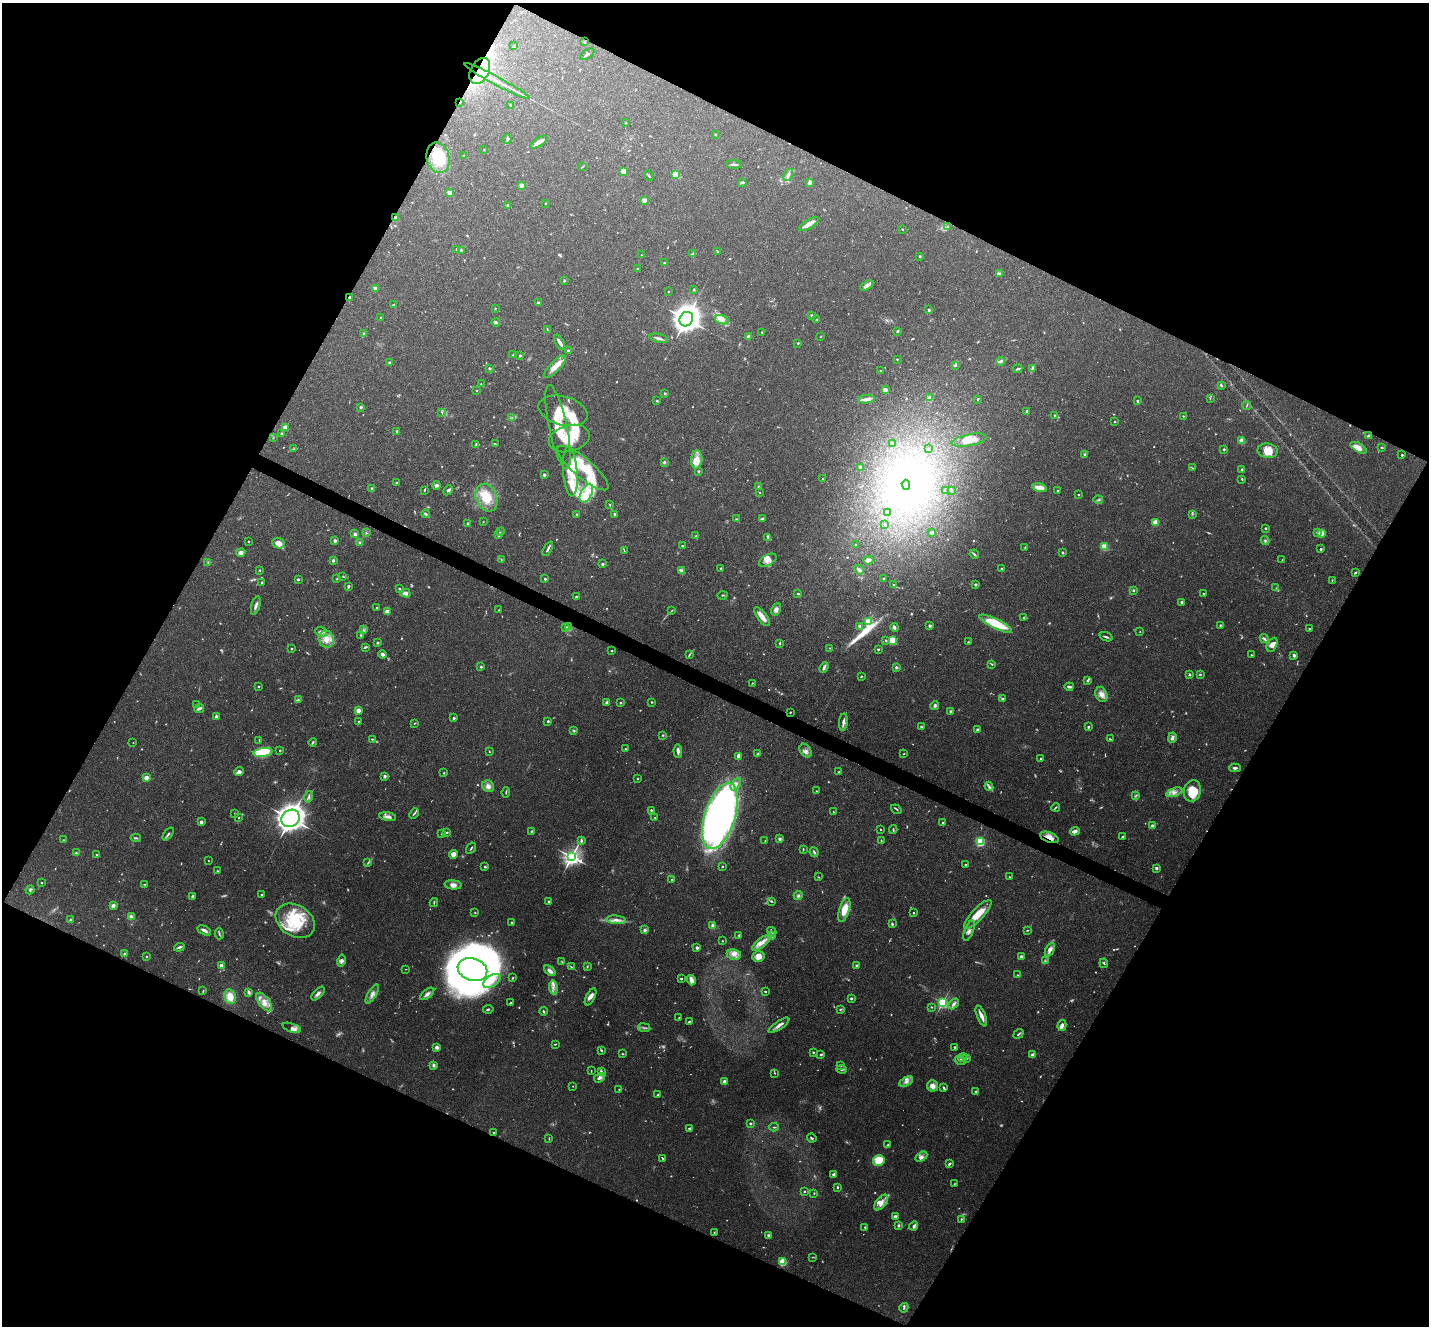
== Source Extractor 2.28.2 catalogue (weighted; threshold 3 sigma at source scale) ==
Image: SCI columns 7-5714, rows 285-5580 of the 5718 x 5728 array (HDU 1 of 3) = the unmasked area's bounding box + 8 px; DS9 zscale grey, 4 x 4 block average (1 PNG px = mean of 4 x 4 image px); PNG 1431 x 1328 px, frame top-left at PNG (2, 3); each listed source drawn as its Kron ellipse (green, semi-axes under 4 px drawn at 4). Shown black and unused: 46% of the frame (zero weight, under 3 of 4 exposures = <1% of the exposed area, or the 3 px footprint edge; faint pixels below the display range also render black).
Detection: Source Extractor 2.28.2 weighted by HDU 2 'WHT'. Background 0.113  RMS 0.007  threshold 0.0314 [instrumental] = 3 sigma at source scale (4.5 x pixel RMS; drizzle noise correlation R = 1.50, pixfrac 1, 0.05/0.05 arcsec/px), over >= 5 px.
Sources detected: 1061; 164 too faint to see at this stretch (4 x 4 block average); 16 inside a brighter object's white glare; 5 cosmic-ray / hot-pixel residue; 1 long thin detection or spike segment (spike, bleed or trail) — neither listed nor drawn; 28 coinciding with a brighter row at this scale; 78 inside a brighter listed object's ellipse — not listed separately; of the other 769, all 500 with FLUX_AUTO >= 2.65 (the completeness limit of this list) listed and drawn (269 fainter detections not listed), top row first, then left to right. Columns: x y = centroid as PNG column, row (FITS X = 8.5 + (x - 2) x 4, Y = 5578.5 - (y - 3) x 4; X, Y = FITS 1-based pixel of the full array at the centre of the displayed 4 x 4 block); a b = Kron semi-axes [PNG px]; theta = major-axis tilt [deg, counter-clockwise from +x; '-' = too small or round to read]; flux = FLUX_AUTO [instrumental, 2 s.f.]
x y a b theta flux
584 42 2 2 - 7
514 46 2 2 - 10
587 54 8 2 33 9.5
480 71 14 9 62 210
497 81 37 2 -28 67
460 102 2 2 - 2.8
510 105 2 2 - 7.1
626 123 2 2 - 3.1
715 135 2 2 - 3.4
507 139 5 2 - 7.2
539 142 10 3 32 30
484 149 2 2 - 8.2
464 156 2 2 - 11
438 158 15 11 -76 130
734 164 8 2 -5 12
582 167 3 2 - 3
623 171 2 2 - 82
676 174 3 3 - 160
788 175 6 3 64 14
649 176 5 2 - 4.3
742 183 4 2 - 7.8
809 183 2 2 - 30
521 185 2 2 - 61
449 193 2 2 - 120
644 200 2 2 - 75
546 204 2 2 - 4.3
507 205 2 2 - 12
396 218 2 2 - 120
809 224 11 2 31 61
947 227 2 2 - 2.7
902 229 2 2 - 5.6
457 249 3 2 - 7.6
461 250 3 3 - 5.5
717 251 3 2 - 3
693 254 4 3 - 8.4
641 255 2 2 - 4.4
920 256 2 2 - 8.7
664 262 2 2 - 6.2
637 268 2 2 - 10
999 274 4 2 - 10
564 280 3 2 - 6.1
867 285 7 4 32 16
375 288 2 2 - 23
694 290 2 2 - 12
668 291 2 2 - 4
350 297 2 2 - 13
538 303 2 2 - 28
394 305 4 2 - 4.5
495 308 2 2 - 3.2
929 310 2 2 - 14
811 315 2 2 - 3.6
380 318 2 2 - 3.4
686 319 7 6 - 5200
722 320 7 4 -17 24
817 320 3 2 - 10
496 322 4 2 - 9.8
547 329 3 2 - 2.7
897 331 2 2 - 14
762 332 2 2 - 4.2
364 334 2 2 - 16
748 336 2 2 - 27
821 336 3 2 - 2.7
658 338 9 2 -12 13
560 342 8 2 -60 22
798 343 2 2 - 5.2
568 350 2 2 - 27
512 355 3 2 - 3.7
520 355 3 2 - 6.3
897 359 2 2 - 3.8
1000 361 4 3 - 9.1
390 362 4 2 - 4.3
956 366 2 2 - 3
555 367 15 5 46 52
490 368 2 2 - 7.4
1033 368 4 3 - 7.1
1018 369 5 2 - 8.3
881 370 3 2 - 2.9
481 384 3 2 - 3.8
1221 385 4 2 - 5.7
476 390 2 2 - 3.4
885 390 2 2 - 36
665 393 3 2 - 4.5
930 398 2 2 - 54
1210 398 3 2 - 3
866 399 8 3 4 29
978 399 2 2 - 5
657 401 2 2 - 11
1137 401 2 2 - 13
1247 406 4 2 - 3.5
361 407 2 2 - 23
563 411 25 14 -15 150
1026 411 2 2 - 11
442 412 4 2 - 3.5
1055 416 3 2 - 5.7
1183 416 2 2 - 6.5
512 418 3 2 - 3.7
1114 422 2 2 - 9.2
285 427 2 2 - 120
558 427 43 9 -78 150
397 431 2 2 - 15
282 434 3 2 - 6.8
1368 435 4 3 - 7.3
273 438 2 2 - 3.8
569 439 21 13 16 130
969 440 18 5 11 65
1242 441 2 2 - 81
892 443 2 2 - 9.9
476 444 4 2 - 5.8
495 444 3 2 - 4.6
1381 447 4 2 - 3.5
1359 448 9 4 -29 55
293 449 3 2 - 4.2
928 449 2 2 - 5.8
1224 449 2 2 - 8.9
1268 451 10 7 -10 52
1085 455 2 2 - 18
1402 455 2 2 - 7.3
697 459 9 6 85 38
664 462 2 2 - 16
860 467 2 2 - 30
583 468 32 9 -40 220
1192 468 4 2 - 3.8
1242 470 2 2 - 16
570 472 25 7 -86 120
699 472 2 2 - 3.7
544 475 2 2 - 21
822 479 2 2 - 4.8
1242 479 3 2 - 5.4
396 483 3 2 - 4
436 485 4 3 - 11
906 485 5 4 - 370
759 487 2 2 - 12
372 488 3 3 - 7.8
1040 488 7 3 -11 46
424 490 4 2 - 4.2
448 490 5 3 - 10
951 490 2 2 - 9.5
945 491 2 2 - 7
1058 491 2 2 - 7.9
586 493 10 5 63 54
760 493 2 2 - 2.8
1079 495 2 2 - 4.9
486 498 14 10 -67 110
1098 500 5 2 - 4.4
610 505 3 2 - 2.8
887 513 2 2 - 10
425 514 4 3 - 8.5
614 514 3 2 - 7.8
1192 514 3 2 - 3.3
577 515 2 2 - 10
762 518 4 3 - 6.3
736 519 3 2 - 4.4
483 522 2 2 - 4.4
1156 522 2 2 - 150
468 524 2 2 - 27
885 525 2 2 - 6.9
1266 528 2 2 - 9.9
500 531 2 2 - 14
366 533 3 2 - 4.4
932 533 2 2 - 20
1317 533 3 2 - 4.3
1321 533 2 2 - 120
355 534 3 2 - 11
498 535 2 2 - 19
696 536 3 2 - 4.3
768 538 2 2 - 9.7
1265 540 4 2 - 6.1
248 541 2 2 - 3.5
335 541 2 2 - 32
360 542 2 2 - 6.1
278 543 6 5 - 42
856 545 2 2 - 5.7
682 546 3 2 - 2.8
1025 547 3 2 - 3.7
1104 547 2 2 - 120
548 549 8 2 62 13
1321 549 2 2 - 11
624 551 3 2 - 3.3
241 553 4 4 - 15
1063 553 3 2 - 6.2
974 554 5 2 - 8.2
501 559 2 2 - 3.4
333 560 2 2 - 27
768 560 9 5 29 31
868 560 5 4 - 16
1282 560 3 2 - 2.7
208 562 3 2 - 2.9
603 564 2 2 - 7.2
721 568 2 2 - 5.2
1001 569 2 2 - 15
260 570 2 2 - 6.3
681 570 4 3 - 8.9
859 570 5 3 - 15
1355 573 3 2 - 6.1
343 576 3 2 - 3.5
298 579 2 2 - 9.8
337 579 3 2 - 4.6
545 579 2 2 - 11
884 579 2 2 - 7.4
1332 580 2 2 - 3.3
262 582 2 2 - 9.7
894 584 3 2 - 4.4
975 585 2 2 - 13
348 586 2 2 - 18
1276 588 2 2 - 2.7
399 589 2 2 - 9.4
1134 590 2 2 - 9.1
405 593 5 4 - 16
1203 593 2 2 - 2.8
798 594 2 2 - 10
723 595 5 2 - 4.1
576 597 2 2 - 19
1182 602 2 2 - 20
256 606 10 3 75 16
377 608 2 2 - 11
776 609 6 4 60 17
499 610 2 2 - 3.2
672 610 3 2 - 3.1
387 611 3 3 - 21
762 617 11 4 -54 36
1024 618 2 2 - 4.7
868 622 2 2 - 450
996 624 18 5 -26 190
1220 625 2 2 - 7.9
860 626 2 2 - 18
930 626 2 2 - 15
569 627 3 2 - 2.8
894 627 4 2 - 14
565 628 3 3 - 4.9
1309 629 2 2 - 4.1
363 630 2 2 - 3.1
321 632 6 4 -19 16
1140 632 2 2 - 2.9
360 635 2 2 - 4
1106 637 7 2 -19 9
326 639 8 7 - 45
1264 639 5 2 - 8.6
886 640 3 2 - 4.3
893 640 2 2 - 170
968 642 2 2 - 4.2
378 643 2 2 - 11
780 643 3 2 - 4.2
1272 645 7 4 63 34
365 647 3 2 - 9
830 648 3 2 - 3.5
291 649 2 2 - 9.5
878 649 2 2 - 6.8
612 651 2 2 - 4.8
382 654 4 3 - 14
689 655 4 2 - 5.1
1252 655 3 2 - 3.6
1294 655 2 2 - 33
992 664 3 2 - 3.7
481 667 3 3 - 5.5
824 667 5 2 - 14
896 667 2 2 - 22
1189 674 3 3 - 5.7
1200 674 3 2 - 3.1
861 676 2 2 - 4.1
1087 681 2 2 - 5.7
752 683 3 2 - 2.7
259 687 2 2 - 9.4
1069 687 4 2 - 15
1101 694 8 6 -68 29
298 699 4 2 - 4.6
1002 699 3 2 - 7.1
607 702 3 2 - 13
652 702 2 2 - 6.1
620 703 2 2 - 7.5
196 705 2 2 - 7.2
935 705 4 3 - 8.8
199 708 5 2 - 16
358 710 2 2 - 92
950 711 2 2 - 15
790 712 2 2 - 5.6
216 717 2 2 - 25
454 718 2 2 - 16
358 721 2 2 - 3.7
548 721 2 2 - 22
843 722 9 3 83 17
415 723 3 2 - 3.5
921 727 4 2 - 3.9
1088 727 2 2 - 9.1
574 730 4 2 - 4.8
977 730 3 3 - 7.9
663 735 3 2 - 3.9
1172 738 5 3 - 18
372 739 3 2 - 4.7
1110 739 3 2 - 3.7
259 740 2 2 - 3.5
313 742 4 2 - 7.3
133 743 2 2 - 3
625 749 3 2 - 5.3
280 750 2 2 - 4
489 751 3 2 - 3.1
678 751 7 2 -86 19
806 751 7 5 -56 19
263 752 9 4 8 230
758 754 3 2 - 6.4
904 754 3 2 - 2.9
738 756 4 2 - 26
1040 758 2 2 - 5.5
1235 768 6 3 -1 12
239 772 4 4 - 16
839 772 2 2 - 5
444 773 2 2 - 4.9
385 776 2 2 - 14
146 778 2 2 - 130
638 779 2 2 - 3.9
736 784 7 3 61 18
488 786 6 5 - 22
989 786 5 3 - 10
816 791 2 2 - 5.1
1192 791 11 8 75 92
506 792 5 2 - 5.1
1174 792 8 4 18 25
1136 795 4 2 - 4.9
309 797 6 2 77 8.7
1056 807 4 2 - 4.6
896 809 5 2 - 5.4
651 810 2 2 - 9.5
833 812 3 2 - 3.4
235 813 2 2 - 8.1
414 813 6 2 50 6.9
720 816 34 15 72 1600
388 817 8 3 -8 19
239 818 2 2 - 3.6
291 818 10 8 35 4000
655 818 2 2 - 4.3
201 822 2 2 - 22
943 823 2 2 - 13
1152 826 2 2 - 23
880 829 2 2 - 7.3
893 830 4 2 - 4.5
531 831 2 2 - 4.3
1075 831 5 3 - 20
447 832 2 2 - 8
168 834 7 2 52 9.5
442 834 2 2 - 4.7
1049 837 10 5 -19 37
1123 837 3 2 - 6.7
136 838 5 2 - 7.3
780 839 3 3 - 12
63 840 2 2 - 3.5
581 841 3 2 - 10
765 841 2 2 - 3.4
881 841 2 2 - 3.3
980 842 3 3 - 290
471 848 6 2 57 5.6
803 849 3 2 - 4.8
814 852 5 2 - 9.4
76 853 3 2 - 5.6
96 854 2 2 - 3.8
453 854 4 4 - 30
572 857 4 4 - 1300
208 861 2 2 - 3.2
368 862 3 2 - 4.7
965 865 2 2 - 7.6
485 867 2 2 - 9.6
722 867 2 2 - 5
1156 868 2 2 - 42
217 871 2 2 - 5
818 877 3 2 - 2.7
1009 877 2 2 - 2.7
672 880 2 2 - 11
41 883 2 2 - 3.2
144 884 4 2 - 3.5
453 885 8 4 -6 22
30 890 4 2 - 6.3
261 895 2 2 - 6.5
193 896 3 2 - 9.8
798 896 4 4 - 10
548 901 2 2 - 22
771 901 3 2 - 5.7
434 903 4 2 - 4.2
113 906 3 2 - 20
844 910 12 5 72 81
475 913 2 2 - 4
914 913 2 2 - 7.4
978 914 19 6 47 78
131 917 3 2 - 24
70 920 2 2 - 8
616 920 10 3 -5 26
295 921 21 15 -32 240
512 922 2 2 - 14
892 924 4 2 - 6.7
713 925 4 3 - 12
204 930 7 3 -28 17
645 930 2 2 - 15
1027 930 4 2 - 3.4
969 931 11 4 69 18
772 932 5 2 - 7
219 934 5 2 - 5.9
739 935 4 2 - 3.6
772 936 3 2 - 5.3
722 941 2 2 - 4.6
761 943 11 4 40 36
179 947 5 2 - 10
697 948 2 2 - 41
1050 950 7 4 61 22
124 954 4 2 - 5.9
734 954 7 5 -10 24
759 956 6 5 - 18
1021 956 2 2 - 19
146 957 2 2 - 3.5
341 961 6 4 77 13
1045 961 2 2 - 2.8
562 962 3 2 - 3.3
1104 963 5 2 - 6.5
221 966 2 2 - 40
587 966 3 2 - 3.5
857 966 2 2 - 26
571 967 4 2 - 4.4
406 969 2 2 - 2.7
472 969 15 11 -20 940
550 971 7 3 -39 26
1017 975 2 2 - 2.9
513 978 3 2 - 4.1
681 979 2 2 - 8.7
691 980 5 3 - 45
492 981 9 5 31 47
553 987 7 3 -83 17
203 991 4 2 - 3.4
765 991 2 2 - 5.1
249 992 4 2 - 12
318 994 8 3 46 16
372 994 11 3 60 21
427 994 8 3 39 17
230 997 7 6 - 55
591 997 9 4 63 21
851 999 2 2 - 14
264 1002 11 5 -53 40
942 1002 2 2 - 720
510 1003 3 2 - 5.1
953 1004 6 3 44 15
932 1007 2 2 - 2.7
488 1009 5 2 - 5.5
840 1010 3 2 - 4.1
543 1011 4 2 - 5.1
981 1016 11 3 -68 35
679 1018 2 2 - 2.8
689 1021 2 2 - 5.4
779 1025 12 3 34 25
1062 1025 5 4 - 18
292 1028 9 3 -19 15
644 1028 6 2 -8 7.5
1019 1034 5 2 - 6.5
555 1044 3 2 - 3.9
437 1047 2 2 - 34
955 1047 3 2 - 4.3
601 1050 2 2 - 5.5
813 1052 2 2 - 11
622 1054 2 2 - 3.2
821 1054 3 2 - 8.6
1033 1055 2 2 - 35
962 1058 4 2 - 4.7
967 1059 3 2 - 3.9
960 1061 5 2 - 9.4
434 1065 4 3 - 11
841 1065 2 2 - 5.6
842 1069 5 2 - 9
591 1071 2 2 - 3
601 1071 4 3 - 6.1
775 1073 2 2 - 3.1
599 1078 6 4 34 13
906 1081 7 4 30 20
725 1082 2 2 - 59
573 1086 2 2 - 3.7
932 1086 6 5 - 31
944 1088 3 2 - 12
619 1089 2 2 - 2.9
976 1092 2 2 - 18
657 1095 2 2 - 2.7
750 1124 2 2 - 31
774 1127 5 2 - 3.8
690 1128 3 2 - 8.2
494 1133 2 2 - 3.9
549 1138 3 2 - 2.8
812 1138 5 2 - 6.2
888 1145 2 2 - 4.4
921 1157 6 4 30 17
663 1158 2 2 - 3.1
879 1161 6 5 - 130
949 1164 3 2 - 8.3
834 1174 2 2 - 17
954 1184 3 2 - 3.2
837 1187 3 2 - 5.9
804 1191 2 2 - 3.5
814 1193 3 2 - 3.2
881 1202 9 5 51 33
895 1216 4 3 - 12
961 1219 2 2 - 4.4
898 1225 4 2 - 6.3
914 1226 5 3 - 12
865 1227 2 2 - 4.2
714 1233 2 2 - 3.4
769 1235 2 2 - 26
812 1257 2 2 - 2.8
783 1262 3 3 - 170
904 1308 5 3 - 5.9
Overlapping masked pixels (flux is a lower limit): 5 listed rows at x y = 480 71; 460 102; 396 218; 350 297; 1049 837